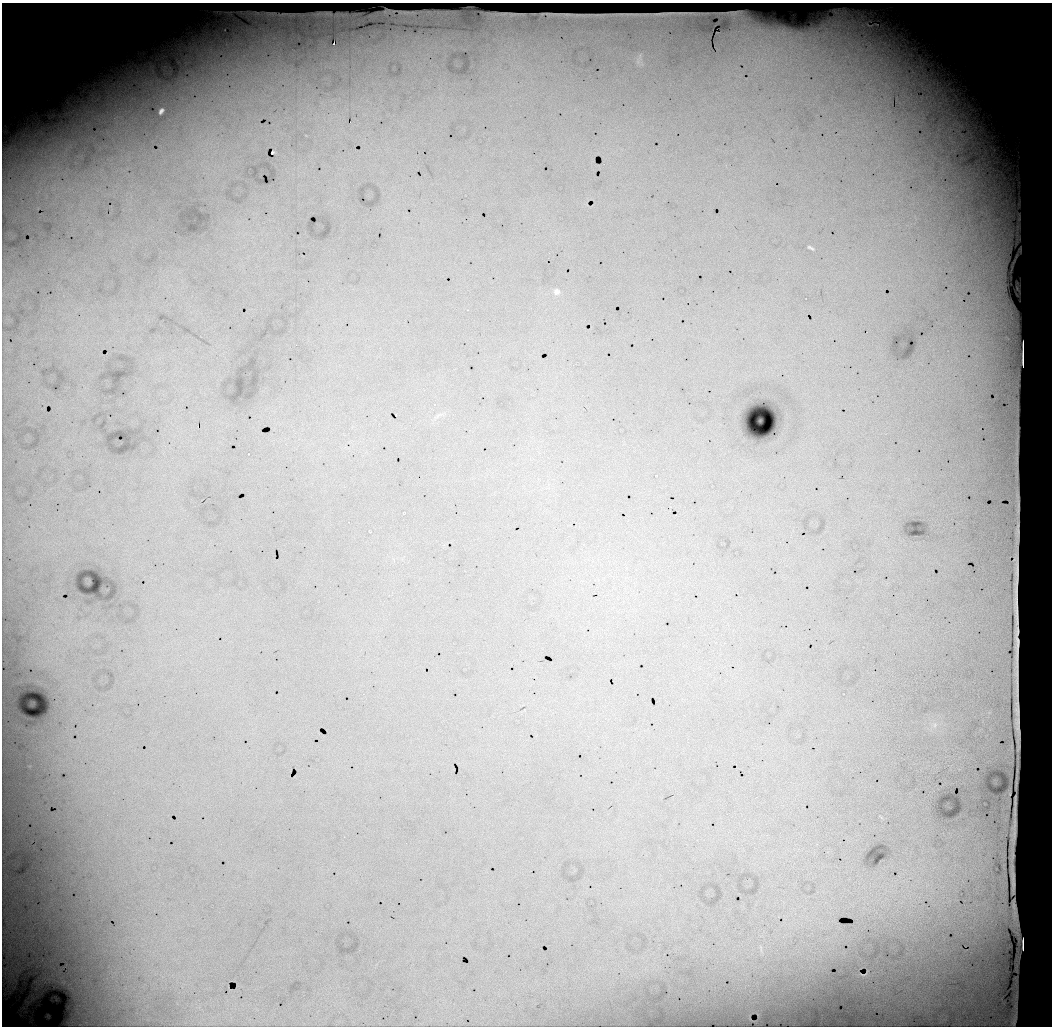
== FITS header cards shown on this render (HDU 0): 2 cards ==
NAXIS1  =                 1050 / length of data axis 1
NAXIS2  =                 1024 / length of data axis 2

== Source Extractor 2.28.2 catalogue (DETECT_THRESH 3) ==
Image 1050 x 1024 px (HDU 0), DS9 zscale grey, 1 PNG px = 1 image px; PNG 1054 x 1028 px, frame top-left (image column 1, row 1024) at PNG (2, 3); no overlay
Background 10600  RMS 42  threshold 126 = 3 sigma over >= 5 px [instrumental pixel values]
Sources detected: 15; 4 with non-positive FLUX_AUTO (blend fragments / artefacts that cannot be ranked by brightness) are not listed; the other 11 listed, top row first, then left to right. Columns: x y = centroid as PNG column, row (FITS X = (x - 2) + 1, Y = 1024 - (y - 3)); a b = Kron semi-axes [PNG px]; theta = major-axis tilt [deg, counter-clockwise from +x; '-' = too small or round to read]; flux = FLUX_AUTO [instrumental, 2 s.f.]
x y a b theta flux
334 44 3 3 - 7500
638 62 10 6 87 12000
7 100 12 11 - 20000
161 111 6 4 56 12000
273 152 3 2 - 4700
811 248 7 3 -28 5700
556 292 9 9 - 12000
197 427 3 2 - 2900
881 817 7 3 -45 4100
863 975 7 2 3 4000
8 976 42 17 -87 50000
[4 non-positive-flux detections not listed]